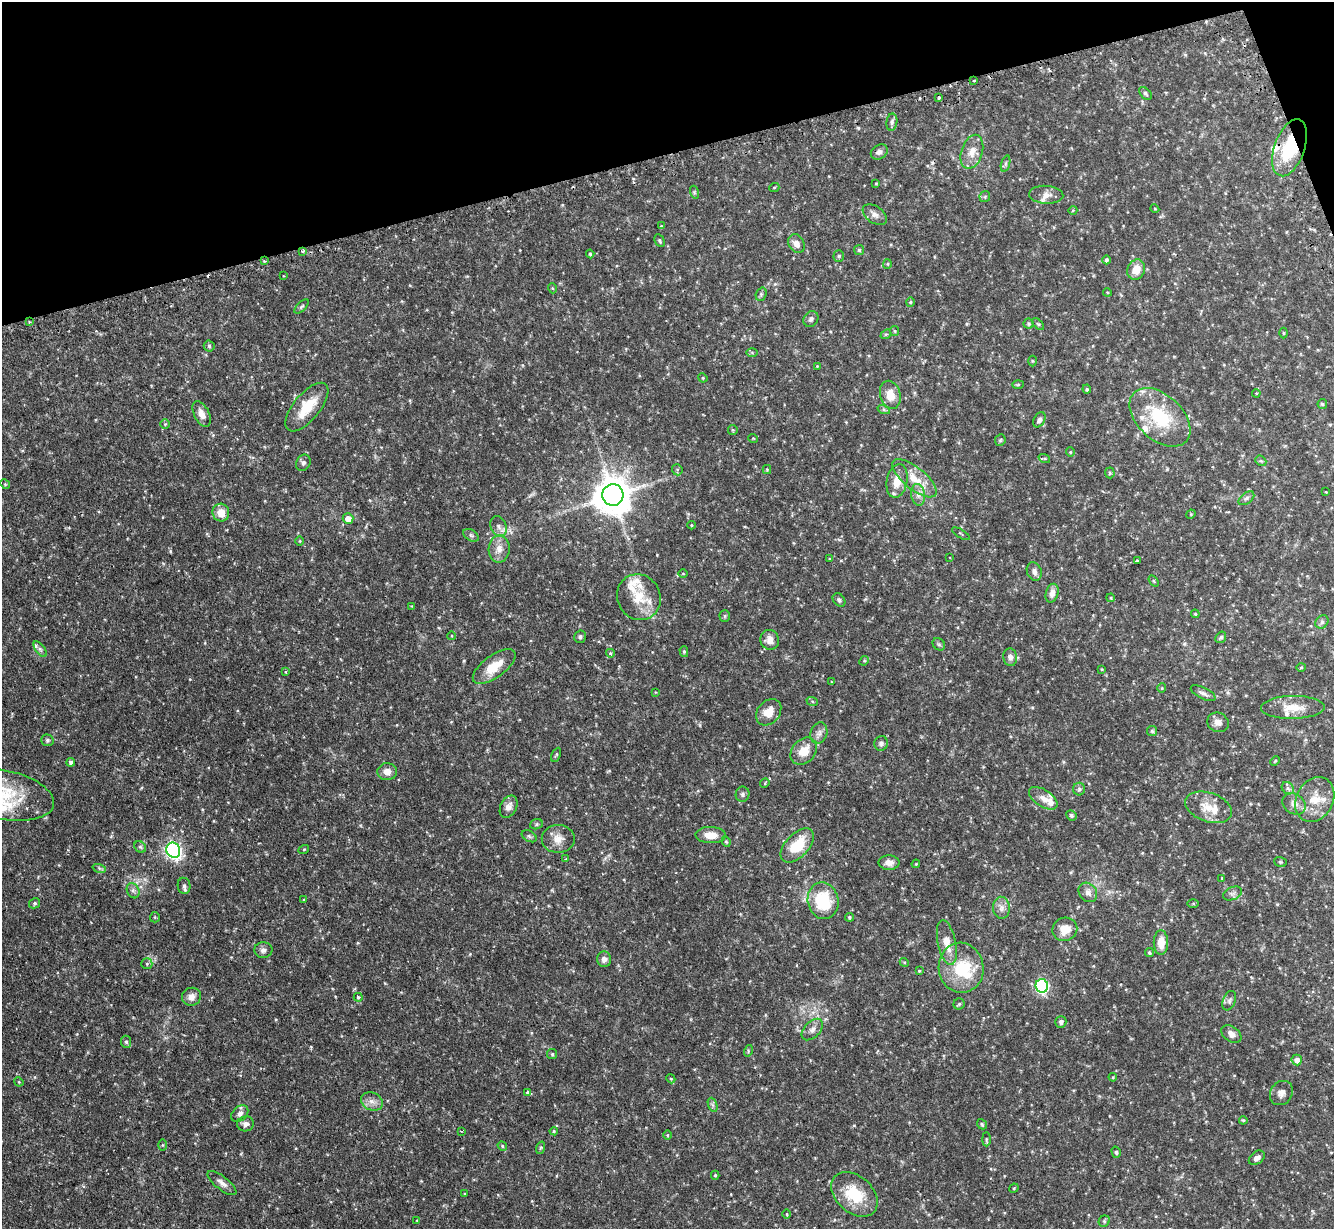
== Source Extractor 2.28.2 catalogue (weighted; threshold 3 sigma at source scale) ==
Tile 3 of 4 x 4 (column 3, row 1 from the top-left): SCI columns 2700-4031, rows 3854-5080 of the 5400 x 5380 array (HDU 1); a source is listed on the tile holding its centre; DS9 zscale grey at full resolution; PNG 1336 x 1231 px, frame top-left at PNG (2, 2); each listed source drawn as its Kron ellipse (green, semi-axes under 4 px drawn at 4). Shown black and unused: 13% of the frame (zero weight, under 2 of 3 exposures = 4% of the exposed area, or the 3 px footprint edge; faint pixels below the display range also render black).
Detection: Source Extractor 2.28.2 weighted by HDU 2 'WHT'; one run over the whole footprint, this tile lists its part. Background 0.0818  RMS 0.0055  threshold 0.025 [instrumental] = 3 sigma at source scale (4.5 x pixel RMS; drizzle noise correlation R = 1.50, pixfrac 1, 0.05/0.05 arcsec/px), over >= 5 px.
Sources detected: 235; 5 cosmic-ray / hot-pixel residue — neither listed nor drawn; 16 inside a brighter listed object's ellipse — not listed separately; the other 214 listed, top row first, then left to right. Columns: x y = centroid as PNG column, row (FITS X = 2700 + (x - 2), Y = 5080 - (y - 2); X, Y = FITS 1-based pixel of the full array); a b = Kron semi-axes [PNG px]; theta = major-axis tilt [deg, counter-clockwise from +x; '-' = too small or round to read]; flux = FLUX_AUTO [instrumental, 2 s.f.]
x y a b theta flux
974 80 3 3 - 1.2
1145 93 7 5 -46 0.99
939 98 3 3 - 0.99
892 122 8 5 81 1.5
1290 148 30 15 70 28
879 152 9 7 32 1.9
972 152 17 10 72 5.7
1005 164 8 3 71 0.95
876 183 3 3 - 0.49
774 188 5 3 - 0.5
694 192 6 4 -72 0.7
1046 195 17 9 -4 4
985 197 6 5 - 0.84
1155 209 4 3 - 0.42
1073 210 4 3 - 0.44
875 215 14 8 -36 2.8
661 226 3 3 - 0.43
660 241 7 4 -62 0.82
796 244 10 7 -57 3.3
859 250 5 5 - 0.74
303 251 4 3 - 1.1
590 254 4 4 - 0.65
839 256 5 5 - 0.71
1106 260 4 4 - 0.93
264 261 3 2 - 0.77
887 264 5 4 - 0.59
1136 270 10 8 63 7
283 276 2 2 - 0.4
552 288 5 3 - 0.52
1107 292 4 3 - 0.46
761 294 7 5 70 0.99
910 302 4 4 - 0.62
302 306 9 4 45 0.81
811 319 8 7 - 1.6
29 322 3 3 - 0.6
1029 324 5 5 - 0.87
1038 324 7 4 -44 0.84
895 331 5 4 - 0.55
1284 333 5 3 - 0.52
886 334 6 4 41 0.68
209 346 5 5 - 0.97
752 353 6 4 -1 0.63
1032 361 5 3 - 0.5
817 366 3 3 - 0.4
703 378 5 3 - 0.48
1018 384 6 4 2 0.59
1087 389 4 4 - 0.9
1256 393 4 3 - 0.41
890 395 14 10 -75 7.2
1322 404 5 4 - 0.67
307 407 29 13 50 15
884 410 6 4 -19 0.82
202 414 14 7 -65 4.6
1160 417 36 22 -42 30
1039 420 8 5 62 1.9
165 424 4 4 - 0.57
733 430 5 4 - 0.65
753 438 5 3 - 0.37
1000 440 6 5 - 0.75
1070 452 4 4 - 0.55
1044 458 6 3 -17 0.64
1261 461 6 4 -40 0.73
303 463 8 7 - 1.4
767 469 4 4 - 0.55
677 470 5 5 - 0.82
1110 473 5 5 - 0.77
914 478 27 11 -39 10
897 481 17 10 79 8.4
5 484 5 4 - 0.64
1326 492 3 2 - 0.3
613 495 11 10 - 1400
918 495 11 6 -82 2.8
1246 498 9 5 37 1.3
221 513 9 8 - 6.2
1191 514 5 4 - 0.49
348 519 5 5 - 4.9
691 525 4 3 - 0.41
499 526 10 7 -66 2.7
961 534 10 2 -31 0.59
471 535 8 5 -31 1.2
300 541 5 3 - 0.48
499 549 14 10 87 5.1
950 558 3 3 - 0.56
830 559 4 3 - 0.42
1137 561 3 3 - 2.6
1034 571 9 7 -66 2.2
683 574 5 3 - 0.46
1154 581 6 3 -53 0.5
1052 593 9 6 74 3.5
639 597 23 21 -61 15
1111 598 4 3 - 0.44
839 600 7 5 -47 1.2
412 606 3 3 - 0.34
1195 614 4 3 - 0.61
725 616 5 5 - 0.78
1322 622 7 6 - 1.3
452 636 4 3 - 0.38
580 637 6 6 - 1.2
1221 637 6 5 - 0.92
770 640 10 9 - 3.7
939 644 7 5 -44 0.92
40 649 9 4 -54 1.3
684 652 5 4 - 0.8
610 653 4 4 - 1.2
1010 657 9 7 -77 2.2
864 661 5 4 - 0.59
494 667 25 11 36 11
1301 667 4 4 - 0.61
1102 669 4 4 - 0.44
286 672 3 3 - 0.64
832 682 4 3 - 0.37
1162 688 5 4 - 0.56
655 692 4 3 - 0.33
1203 693 13 5 -26 1.9
812 701 6 3 -19 0.64
1293 707 32 11 1 9.3
769 712 14 11 49 7.3
1218 722 11 9 -26 3
1152 731 5 5 - 0.73
819 733 11 8 72 2.5
47 740 6 5 - 1
881 743 7 6 - 1.6
804 751 15 11 47 8.2
556 755 7 3 63 0.69
1275 761 5 3 - 0.62
71 762 4 4 - 1.4
387 772 10 8 2 4.2
765 783 5 4 - 0.52
1288 788 7 5 -46 1.5
1079 789 6 6 - 1.2
742 794 7 7 - 1.4
4 795 51 24 -12 26
1043 798 16 8 -33 3.9
1315 800 23 18 62 11
1294 804 12 9 -37 3.3
509 807 12 8 63 3.3
1209 807 24 14 -19 9.8
1071 815 5 5 - 1.1
536 824 6 5 - 0.83
711 835 15 8 -2 6.2
529 836 8 5 -31 1.1
558 839 16 14 0 5.7
726 842 5 4 - 0.71
797 845 21 11 46 17
140 847 6 5 - 1
304 849 5 3 - 0.49
173 850 8 7 - 150
566 859 3 3 - 0.5
1280 862 6 5 - 0.67
889 863 10 7 -3 3.5
916 864 4 3 - 0.51
99 868 7 4 -18 0.88
1222 878 3 2 - 0.41
184 886 8 6 -81 1.7
133 891 8 6 -68 1.7
1088 892 10 8 -53 2.9
1233 893 10 6 22 1.9
304 900 3 2 - 0.63
823 901 18 15 -78 25
35 903 6 5 - 0.99
1193 903 6 4 1 0.53
1001 908 11 8 -87 2.8
155 917 5 5 - 0.65
849 917 4 4 - 0.88
1065 929 12 11 - 7.4
947 943 23 9 -78 7.9
1161 943 12 7 89 7.3
263 950 9 8 - 2.1
1149 953 4 4 - 0.86
604 959 8 7 - 2.6
904 962 4 3 - 0.53
147 964 5 5 - 0.84
961 968 25 22 -80 23
919 971 3 3 - 0.52
1042 986 7 6 - 92
191 997 9 9 - 3.4
358 997 4 4 - 1.3
1229 1001 10 6 68 1.6
959 1004 5 5 - 0.89
1061 1022 6 5 - 1.6
812 1030 13 8 46 2.8
1231 1034 11 7 -35 3.1
126 1042 6 5 - 0.94
748 1051 6 3 74 0.65
552 1054 5 5 - 0.72
1297 1060 5 5 - 3.3
1113 1077 4 3 - 0.54
671 1079 4 3 - 0.46
19 1082 5 4 - 0.51
527 1092 4 3 - 0.78
1281 1093 13 10 54 3.1
372 1102 11 8 -25 3.4
713 1105 7 4 -70 1.1
240 1113 10 7 44 2.5
1243 1120 4 4 - 0.54
246 1124 8 7 - 2.2
982 1124 5 4 - 0.8
461 1131 3 2 - 0.41
554 1131 4 4 - 0.69
667 1135 5 3 - 0.53
986 1139 7 3 -90 0.69
162 1145 5 3 - 0.5
502 1146 5 4 - 0.65
540 1148 6 4 70 0.85
1116 1152 6 4 -75 0.97
1257 1158 9 6 37 2.1
715 1175 4 4 - 0.65
222 1183 18 6 -38 3
1014 1188 5 4 - 0.53
465 1194 4 3 - 0.53
854 1194 26 18 -42 20
787 1214 5 3 - 0.47
417 1221 4 2 - 0.43
1104 1221 6 5 - 0.9
Overlapping masked pixels (flux is a lower limit): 5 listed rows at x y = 974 80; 1290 148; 303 251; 264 261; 29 322
Isophote crosses this tile's border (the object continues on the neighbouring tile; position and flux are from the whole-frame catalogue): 1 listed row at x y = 4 795
Unlisted compact peaks at least as high as the median listed source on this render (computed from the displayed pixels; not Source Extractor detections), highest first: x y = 170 551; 464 661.